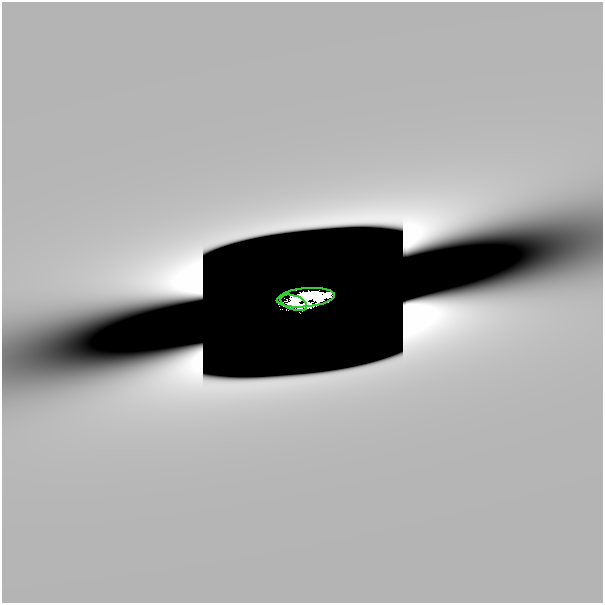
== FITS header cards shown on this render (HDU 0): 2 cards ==
NAXIS1  =                  601
NAXIS2  =                  601

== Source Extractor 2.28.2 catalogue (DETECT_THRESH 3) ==
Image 601 x 601 px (HDU 0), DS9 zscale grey, 1 PNG px = 1 image px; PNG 605 x 605 px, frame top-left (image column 1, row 601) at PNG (2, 2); each listed source drawn as its Kron ellipse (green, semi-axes under 4 px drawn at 4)
Background 4.21e-11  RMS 4.3e-11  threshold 1.30e-10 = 3 sigma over >= 5 px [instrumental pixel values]
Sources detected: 7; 5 with non-positive FLUX_AUTO (blend fragments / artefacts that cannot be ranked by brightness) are neither listed nor drawn; the other 2 listed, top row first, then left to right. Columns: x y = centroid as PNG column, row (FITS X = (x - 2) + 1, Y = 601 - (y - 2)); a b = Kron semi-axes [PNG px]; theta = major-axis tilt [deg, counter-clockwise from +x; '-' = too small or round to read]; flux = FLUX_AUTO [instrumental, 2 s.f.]
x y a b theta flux
306 298 29 9 5 6.6
294 303 14 7 -20 2
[5 non-positive-flux detections neither listed nor drawn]